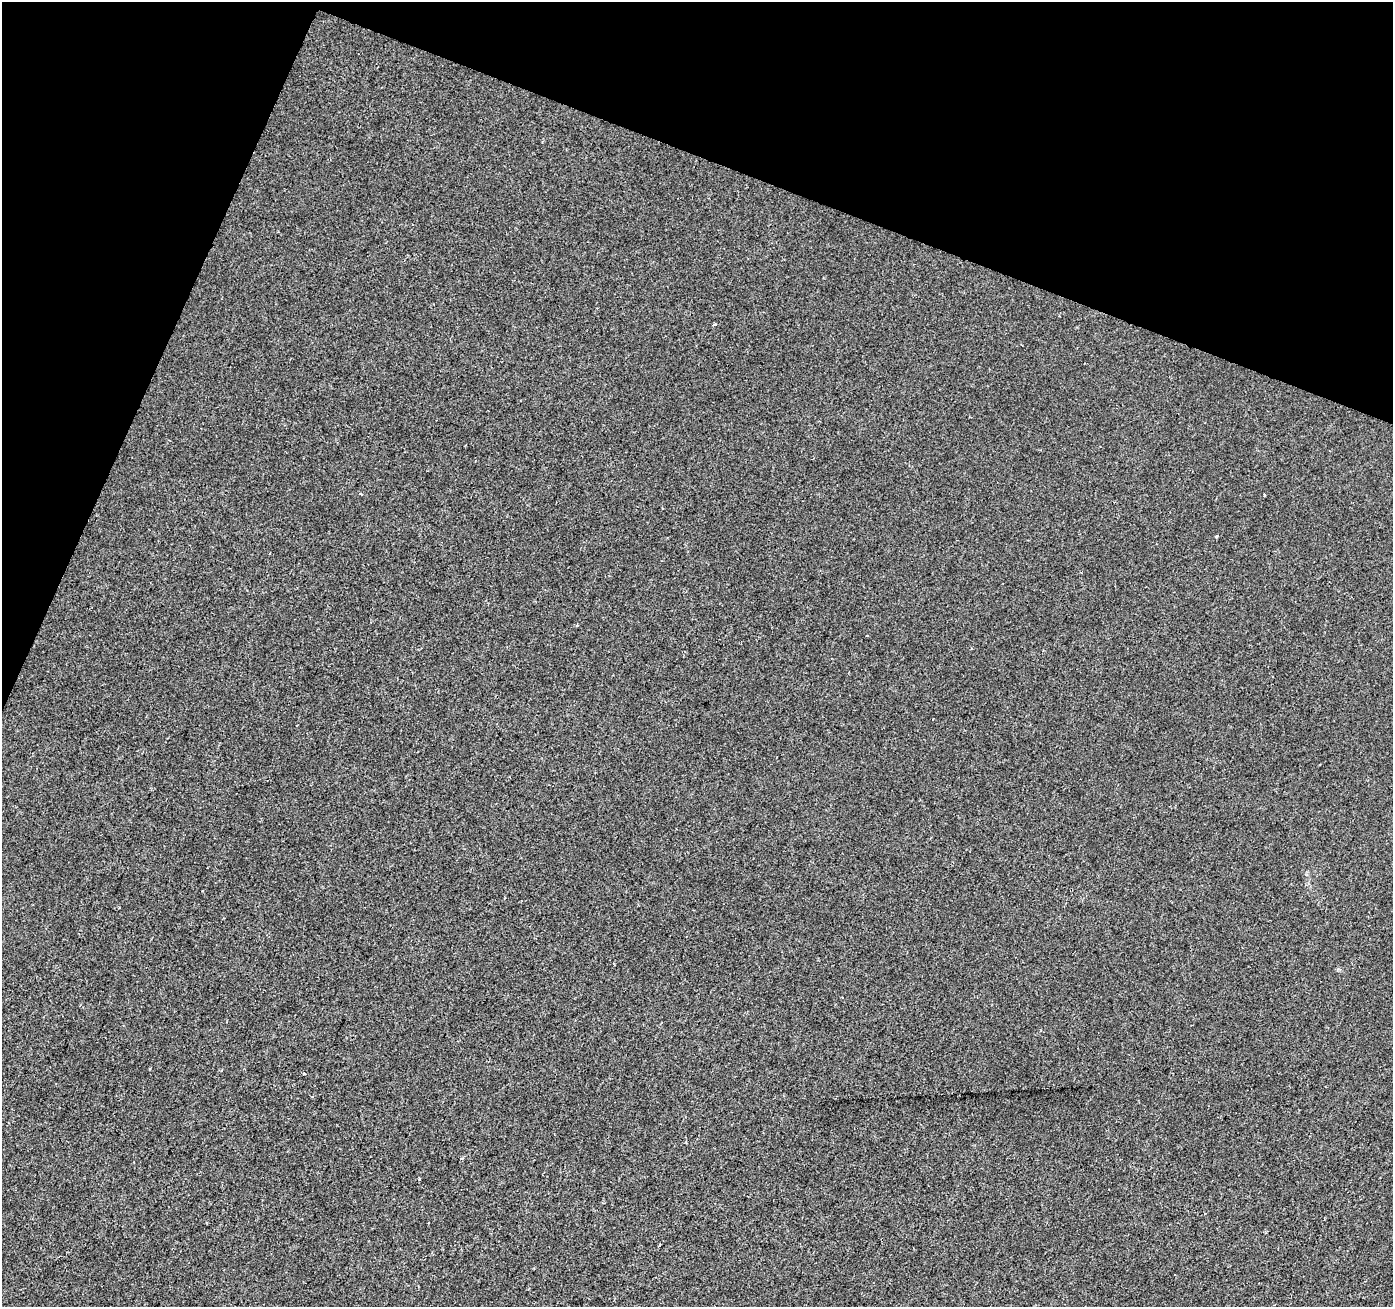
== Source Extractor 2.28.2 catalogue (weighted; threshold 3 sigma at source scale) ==
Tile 2 of 4 x 4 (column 2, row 1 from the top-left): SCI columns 1399-2789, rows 4189-5493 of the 5571 x 5702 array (HDU 1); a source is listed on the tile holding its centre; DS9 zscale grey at full resolution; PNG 1395 x 1309 px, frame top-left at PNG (2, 2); no overlay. Shown black and unused: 19% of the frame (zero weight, under 2 of 3 exposures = <1% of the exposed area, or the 3 px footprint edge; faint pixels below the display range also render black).
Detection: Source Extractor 2.28.2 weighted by HDU 2 'WHT'; one run over the whole footprint, this tile lists its part. Background -2.97e-04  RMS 0.0026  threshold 0.0116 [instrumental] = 3 sigma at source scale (4.5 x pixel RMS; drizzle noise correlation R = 1.50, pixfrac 1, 0.0396/0.0396 arcsec/px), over >= 5 px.
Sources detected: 6; all 6 listed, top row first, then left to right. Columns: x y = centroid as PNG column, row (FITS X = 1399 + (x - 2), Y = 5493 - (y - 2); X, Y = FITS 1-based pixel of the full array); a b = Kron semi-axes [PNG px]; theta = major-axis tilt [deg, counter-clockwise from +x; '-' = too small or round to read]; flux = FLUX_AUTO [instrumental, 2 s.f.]
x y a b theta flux
715 324 4 3 - 0.43
1264 495 3 2 - 0.32
1216 536 3 3 - 0.41
270 553 3 2 - 0.19
867 636 3 2 - 0.37
304 1073 3 3 - 0.34